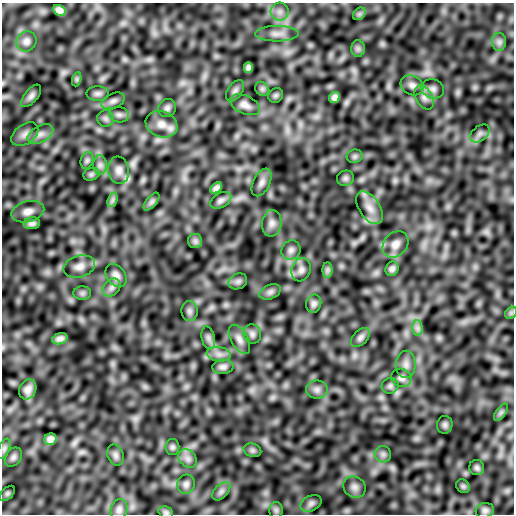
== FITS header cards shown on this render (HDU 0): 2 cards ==
NAXIS1  =                  512
NAXIS2  =                  512

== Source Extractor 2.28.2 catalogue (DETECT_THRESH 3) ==
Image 512 x 512 px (HDU 0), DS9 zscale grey, 1 PNG px = 1 image px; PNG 516 x 516 px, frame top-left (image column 1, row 512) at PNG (2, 3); each listed source drawn as its Kron ellipse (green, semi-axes under 4 px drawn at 4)
Background 6.15e-06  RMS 1.2e-06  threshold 3.66e-06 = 3 sigma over >= 5 px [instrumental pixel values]
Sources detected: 91; all 91 listed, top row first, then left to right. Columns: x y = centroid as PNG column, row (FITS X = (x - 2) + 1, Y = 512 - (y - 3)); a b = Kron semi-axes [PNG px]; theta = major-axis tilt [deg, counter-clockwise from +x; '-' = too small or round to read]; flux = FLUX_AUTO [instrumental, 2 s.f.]
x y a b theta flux
59 10 6 5 - 3.1e-04
280 12 9 9 - 4.5e-04
359 14 7 5 45 2.0e-04
277 34 21 7 0 6.9e-04
26 41 10 9 - 4.1e-04
499 42 9 7 -90 3.0e-04
358 49 8 7 - 2.4e-04
248 67 5 4 - 2.2e-04
77 79 7 4 72 1.5e-04
412 85 12 9 -27 4.4e-04
262 89 8 6 -45 2.0e-04
433 89 11 9 -20 4.3e-04
235 91 12 7 55 2.9e-04
98 93 11 7 0 2.7e-04
276 95 8 7 - 1.6e-04
31 96 13 6 50 3.0e-04
335 97 6 5 - 2.8e-04
424 98 13 8 -59 4.7e-04
113 101 12 7 23 3.2e-04
245 105 16 9 -23 5.2e-04
167 108 9 8 - 2.8e-04
119 115 10 7 -9 2.8e-04
105 119 8 8 - 2.7e-04
161 124 16 13 -21 8.4e-04
25 134 15 9 36 5.3e-04
40 134 14 8 29 5.4e-04
480 134 11 7 39 3.3e-04
355 156 8 6 8 2.0e-04
87 160 8 6 74 1.9e-04
100 165 10 6 90 3.4e-04
119 170 14 10 -82 5.6e-04
91 174 8 6 21 1.9e-04
345 178 9 7 13 2.2e-04
262 182 15 8 63 4.3e-04
216 188 7 4 47 2.8e-04
112 200 7 4 71 2.1e-04
221 200 11 7 29 3.1e-04
152 202 11 5 51 2.1e-04
370 208 18 10 -56 8.5e-04
28 212 17 10 14 7.0e-04
32 223 8 5 6 3.1e-04
272 223 13 10 83 4.9e-04
195 241 7 7 - 2.3e-04
395 244 14 11 47 6.9e-04
291 250 10 9 - 3.4e-04
79 266 16 11 16 6.8e-04
392 269 7 6 - 2.7e-04
301 270 12 9 72 4.5e-04
327 270 8 5 90 2.1e-04
116 275 13 9 -54 4.8e-04
238 281 9 7 24 2.6e-04
112 287 10 7 45 3.8e-04
270 292 11 7 23 2.9e-04
82 293 8 7 - 2.4e-04
314 304 9 7 77 2.7e-04
189 311 10 8 -90 2.7e-04
511 313 7 5 45 1.6e-04
417 328 8 5 -90 2.8e-04
252 334 10 8 -75 2.9e-04
360 337 11 7 46 2.9e-04
208 338 12 6 -78 3.1e-04
60 339 8 5 18 3.3e-04
239 339 16 8 -60 5.2e-04
219 354 12 7 -7 4.9e-04
406 364 13 10 89 5.7e-04
223 367 10 7 4 3.3e-04
401 378 10 9 - 3.7e-04
390 386 9 7 30 2.6e-04
28 389 10 8 64 4.4e-04
317 390 11 9 0 4.2e-04
501 412 10 5 54 2.1e-04
445 425 9 8 - 2.2e-04
50 439 6 5 - 3.2e-04
172 447 8 7 - 2.0e-04
4 449 10 5 66 2.4e-04
252 450 9 6 -15 2.1e-04
383 454 8 8 - 3.0e-04
116 455 11 8 -67 2.8e-04
13 457 10 7 56 2.7e-04
188 459 10 8 -45 4.5e-04
477 468 7 7 - 2.0e-04
186 484 10 8 70 3.2e-04
463 486 7 6 - 1.5e-04
354 487 11 10 - 4.3e-04
221 491 11 6 45 3.0e-04
7 493 9 5 45 1.6e-04
311 503 11 7 26 2.9e-04
119 510 11 8 76 3.2e-04
276 510 8 7 - 2.2e-04
485 510 9 7 12 2.5e-04
166 512 7 5 -21 1.5e-04